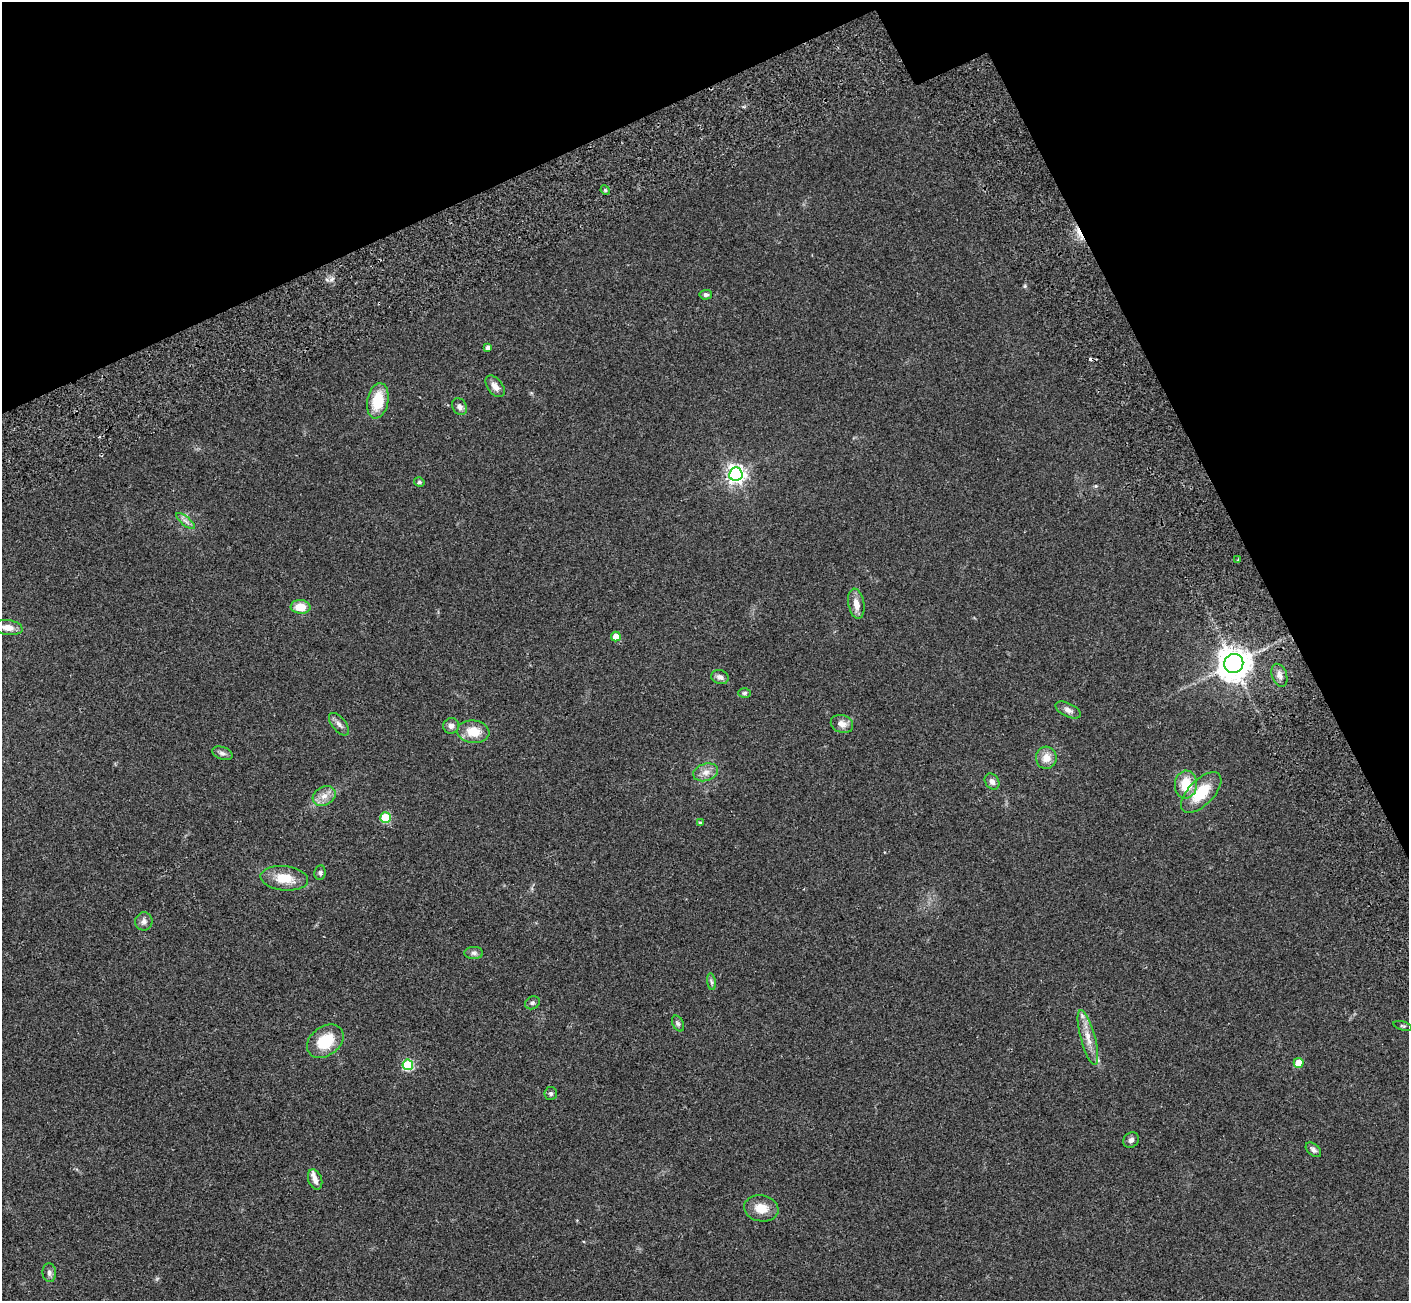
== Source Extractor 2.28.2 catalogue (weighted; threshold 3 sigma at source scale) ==
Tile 3 of 4 x 4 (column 3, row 1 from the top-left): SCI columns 2929-4335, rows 4288-5586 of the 5822 x 5851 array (HDU 1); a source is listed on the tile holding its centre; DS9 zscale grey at full resolution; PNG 1411 x 1303 px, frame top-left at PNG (2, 2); each listed source drawn as its Kron ellipse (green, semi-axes under 4 px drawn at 4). Shown black and unused: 21% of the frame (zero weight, under 2 of 3 exposures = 7% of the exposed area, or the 3 px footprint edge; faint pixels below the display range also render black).
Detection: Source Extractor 2.28.2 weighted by HDU 2 'WHT'; one run over the whole footprint, this tile lists its part. Background 0.0562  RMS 0.0082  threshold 0.0368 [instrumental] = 3 sigma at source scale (4.5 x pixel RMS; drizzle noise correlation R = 1.50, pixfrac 1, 0.05/0.05 arcsec/px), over >= 5 px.
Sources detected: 54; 3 cosmic-ray / hot-pixel residue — neither listed nor drawn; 1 inside a brighter listed object's ellipse — not listed separately; the other 50 listed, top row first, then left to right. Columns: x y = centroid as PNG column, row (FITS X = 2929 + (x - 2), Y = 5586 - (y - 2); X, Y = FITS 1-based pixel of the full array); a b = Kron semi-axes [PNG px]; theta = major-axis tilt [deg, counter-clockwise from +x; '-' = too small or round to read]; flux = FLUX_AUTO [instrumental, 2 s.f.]
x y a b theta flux
605 190 5 4 - 0.92
706 295 6 5 - 1.8
488 348 4 4 - 3.2
495 386 12 7 -52 5.2
378 401 18 10 79 23
459 407 9 7 -56 3.6
736 474 7 6 - 360
419 482 5 4 - 1.4
186 521 11 3 -40 2.3
1238 560 3 2 - 1.1
856 604 15 8 -79 7.2
301 607 10 7 -4 13
8 627 15 7 -7 7.8
616 637 5 5 - 9.2
1234 664 10 9 - 1300
1279 675 12 7 -69 4
720 677 9 7 -20 3.2
745 693 6 5 - 1.7
1068 710 13 7 -25 4.1
339 724 13 6 -50 3.5
842 724 11 9 -20 5.4
451 726 8 7 - 3.1
473 732 16 11 -7 14
222 753 10 6 -18 2.7
1046 758 11 10 - 7.9
706 772 13 8 17 5.5
992 782 8 6 -54 3.2
1186 784 14 11 87 19
1201 793 26 12 45 26
324 796 12 9 28 6.4
385 818 5 5 - 40
700 823 4 4 - 1
320 873 7 5 82 1.7
284 878 24 12 -6 16
144 921 9 8 - 3.2
474 953 9 6 -1 2.5
711 982 8 4 -81 1.6
532 1003 7 6 - 1.8
678 1024 8 5 -63 1.7
1403 1026 9 3 -15 1.1
1088 1037 28 7 -75 10
325 1041 20 14 36 25
1299 1063 5 5 - 15
408 1065 5 5 - 52
551 1093 6 6 - 1.7
1131 1140 8 7 - 2.9
1313 1150 9 5 -42 2.3
315 1180 10 6 -71 4.3
761 1208 17 13 -10 11
49 1273 9 6 -84 2.8
Isophote crosses this tile's border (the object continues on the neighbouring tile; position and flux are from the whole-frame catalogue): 1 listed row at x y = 8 627